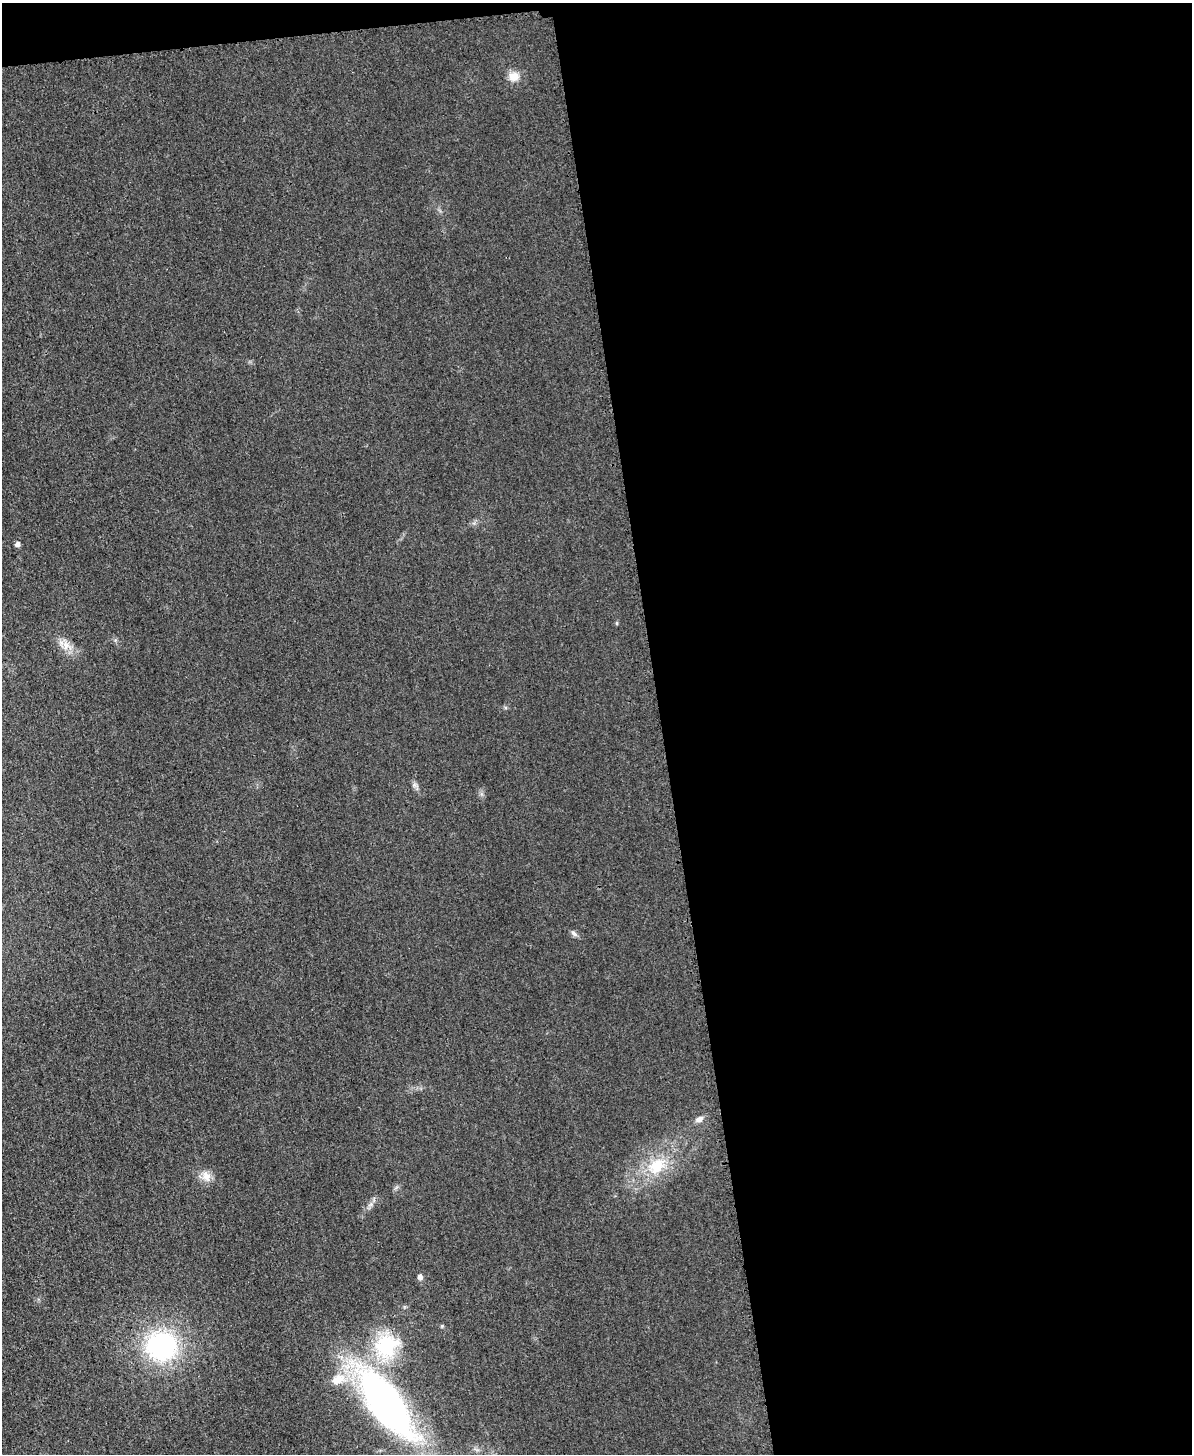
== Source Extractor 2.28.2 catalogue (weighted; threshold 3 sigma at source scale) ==
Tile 4 of 4 x 3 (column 4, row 1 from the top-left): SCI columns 3583-4772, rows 3157-4608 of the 4773 x 4748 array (HDU 1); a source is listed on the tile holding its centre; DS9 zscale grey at full resolution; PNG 1194 x 1456 px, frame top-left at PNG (2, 3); no overlay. Shown black and unused: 46% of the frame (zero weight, under 3 of 4 exposures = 1% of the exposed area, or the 3 px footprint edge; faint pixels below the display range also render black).
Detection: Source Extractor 2.28.2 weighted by HDU 2 'WHT'; one run over the whole footprint, this tile lists its part. Background 0.0307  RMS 0.0059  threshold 0.0266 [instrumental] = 3 sigma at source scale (4.5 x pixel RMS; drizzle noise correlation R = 1.50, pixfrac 1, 0.05/0.05 arcsec/px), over >= 5 px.
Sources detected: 13; all 13 listed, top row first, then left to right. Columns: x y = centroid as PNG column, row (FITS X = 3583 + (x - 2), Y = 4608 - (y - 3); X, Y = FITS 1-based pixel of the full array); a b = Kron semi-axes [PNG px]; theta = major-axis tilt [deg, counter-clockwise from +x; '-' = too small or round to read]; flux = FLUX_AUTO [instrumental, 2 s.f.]
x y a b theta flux
514 76 13 12 - 5.9
18 544 5 5 - 2.3
617 623 5 4 - 0.66
66 645 13 10 -84 5.2
574 933 10 5 -38 1.8
699 1119 10 7 35 2.6
656 1166 26 18 43 20
206 1176 16 10 -67 5.2
420 1277 5 5 - 2.5
162 1346 31 29 5 82
386 1346 31 28 38 41
338 1379 21 14 22 12
386 1404 74 28 -55 250
Unlisted compact peaks at least as high as the median listed source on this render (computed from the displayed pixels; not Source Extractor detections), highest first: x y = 442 1326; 414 785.